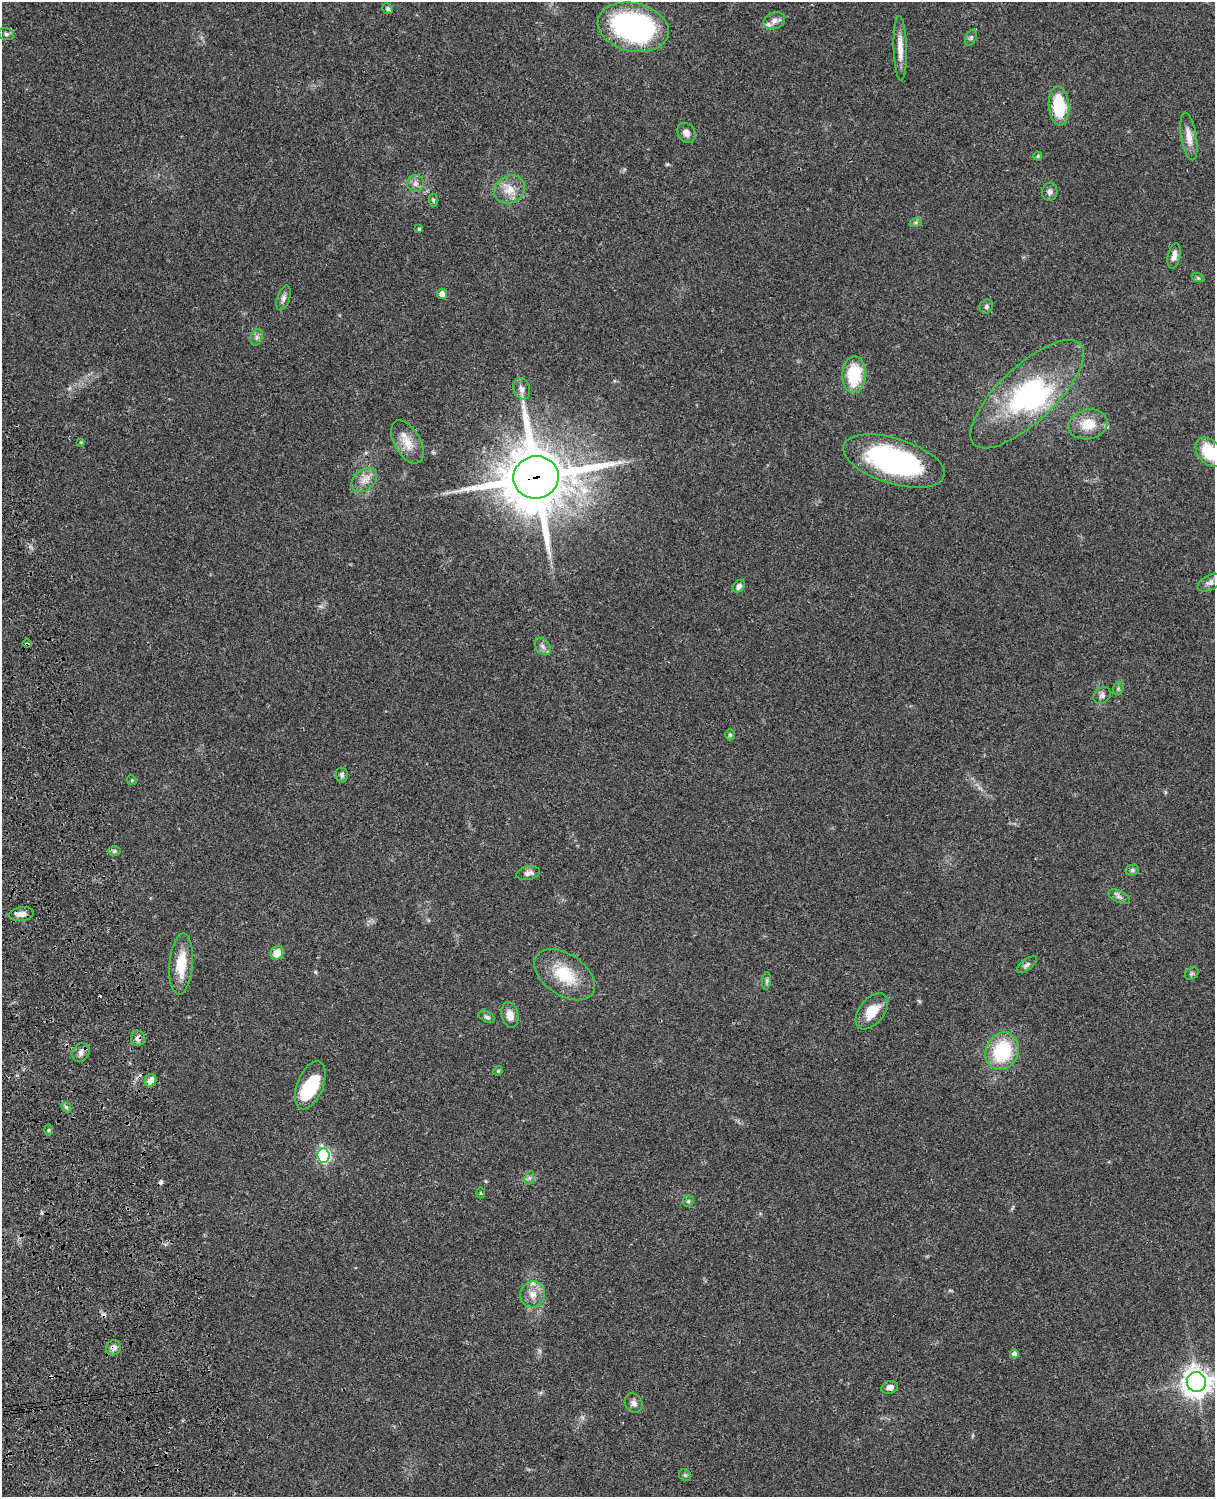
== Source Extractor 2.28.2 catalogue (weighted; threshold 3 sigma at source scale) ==
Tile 7 of 4 x 3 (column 3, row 2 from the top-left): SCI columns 2545-3757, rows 1772-3266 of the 5087 x 4925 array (HDU 1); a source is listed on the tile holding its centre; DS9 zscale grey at full resolution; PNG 1217 x 1499 px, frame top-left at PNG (2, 2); each listed source drawn as its Kron ellipse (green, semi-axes under 4 px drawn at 4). Shown black and unused: <1% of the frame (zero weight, under 3 of 4 exposures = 6% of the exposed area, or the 3 px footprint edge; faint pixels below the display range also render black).
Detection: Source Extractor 2.28.2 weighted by HDU 2 'WHT'; one run over the whole footprint, this tile lists its part. Background 0.0863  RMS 0.0061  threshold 0.0276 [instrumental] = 3 sigma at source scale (4.5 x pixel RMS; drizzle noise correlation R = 1.50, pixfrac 1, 0.05/0.05 arcsec/px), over >= 5 px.
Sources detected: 82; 2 inside a brighter object's white glare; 4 cosmic-ray / hot-pixel residue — neither listed nor drawn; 2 inside a brighter listed object's ellipse — not listed separately; the other 74 listed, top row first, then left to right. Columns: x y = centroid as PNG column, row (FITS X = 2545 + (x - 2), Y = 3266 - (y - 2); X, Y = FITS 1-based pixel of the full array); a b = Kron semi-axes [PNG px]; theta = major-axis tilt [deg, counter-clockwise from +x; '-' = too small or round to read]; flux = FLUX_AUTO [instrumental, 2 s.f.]
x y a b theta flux
388 9 6 5 - 1.2
774 21 11 8 19 3.2
633 27 36 24 -13 140
6 34 8 6 -13 1.6
971 38 8 5 64 1.3
900 48 32 6 -88 7.9
1059 106 19 10 -85 27
686 133 11 8 -57 3.5
1189 137 24 7 -80 6.6
1038 156 4 4 - 0.68
415 183 8 8 - 2.8
510 189 16 13 30 8.4
1050 192 9 8 - 2.3
433 200 7 4 -85 0.88
916 222 6 4 19 1
419 229 4 3 - 0.82
1174 256 13 6 79 3.7
1198 278 7 4 -18 0.79
442 294 5 5 - 3.8
284 298 13 6 70 2.4
986 307 7 6 - 1.6
257 337 8 6 73 1.7
854 375 18 11 87 26
522 389 11 8 -70 3
1027 394 73 28 43 80
1088 424 20 15 13 12
81 442 4 4 - 0.51
407 442 24 13 -60 9.3
1209 452 16 11 -47 22
894 461 52 22 -17 110
536 477 23 21 11 4600
364 480 14 10 38 5.6
1210 583 13 7 27 2.6
739 586 7 5 52 2.4
27 644 4 4 - 0.92
543 646 10 6 -52 2.4
1118 688 6 5 - 1.2
1102 695 9 7 40 2.1
730 735 5 4 - 1
342 775 7 6 - 1.5
132 780 5 4 - 0.81
114 851 6 5 - 1.1
1132 870 7 5 15 1.3
528 873 12 7 11 2.9
1119 897 12 6 -24 2.1
22 914 12 7 7 4
277 953 7 6 - 7.8
181 964 31 11 85 16
1027 965 12 5 38 1.9
1192 974 7 5 35 1.2
565 975 34 21 -34 24
767 981 9 4 82 1.2
872 1011 21 12 51 13
510 1015 13 8 -78 5.6
487 1017 9 5 -27 1.5
138 1038 7 7 - 2.8
1002 1051 19 16 67 37
81 1052 10 8 58 3.2
498 1071 5 4 - 0.6
151 1080 6 5 - 5.1
310 1085 25 13 68 28
66 1107 6 4 -45 1.1
48 1130 6 4 89 0.78
323 1156 7 6 - 100
529 1178 7 4 71 1.4
480 1193 5 3 - 0.56
688 1201 6 5 - 1.1
533 1294 13 12 - 6.6
113 1348 8 7 - 2.9
1014 1354 4 4 - 2.9
1196 1382 10 9 - 630
890 1387 8 6 18 2.9
634 1403 10 8 -59 2.4
685 1475 6 5 - 0.97
Overlapping masked pixels (flux is a lower limit): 4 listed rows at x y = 536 477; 27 644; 138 1038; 113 1348
Isophote crosses this tile's border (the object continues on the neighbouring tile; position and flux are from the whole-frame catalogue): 2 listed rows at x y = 1209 452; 1196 1382